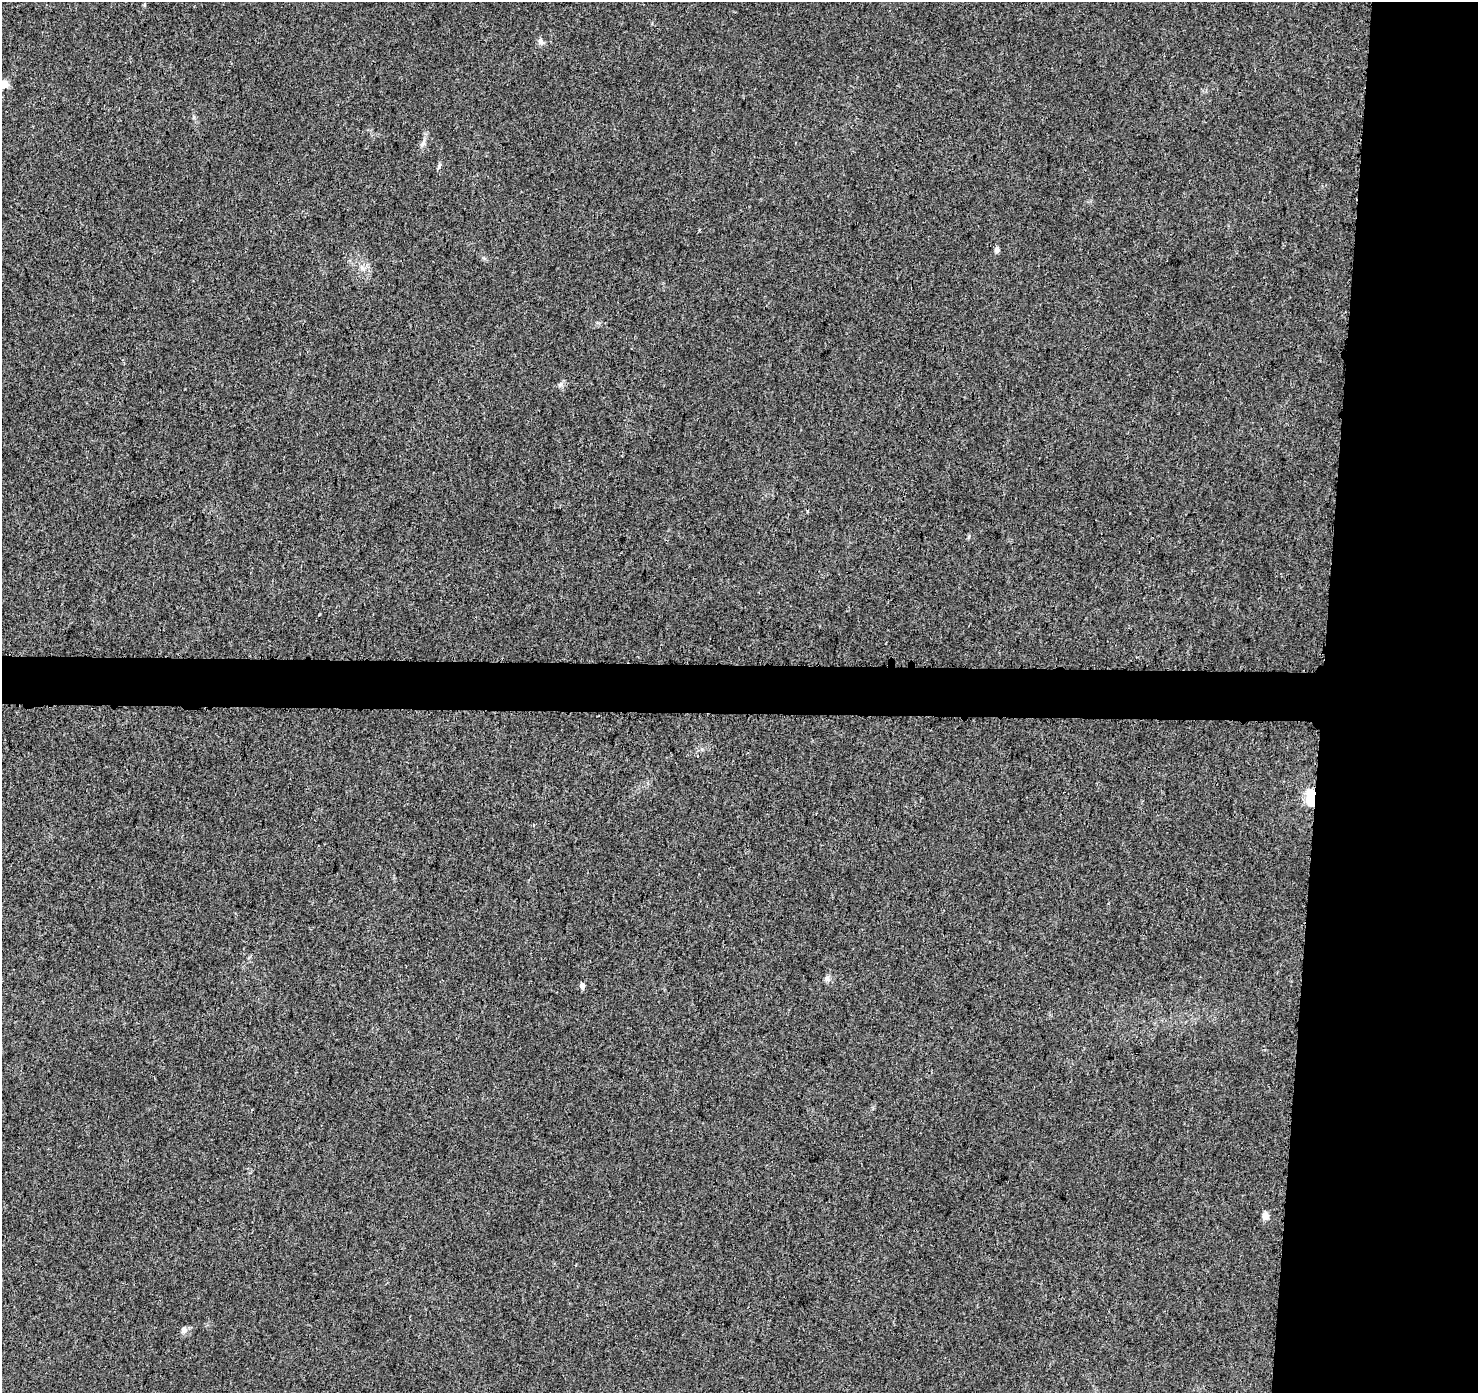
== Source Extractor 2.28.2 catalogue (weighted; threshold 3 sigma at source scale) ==
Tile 6 of 3 x 3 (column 3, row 2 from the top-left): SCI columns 2971-4446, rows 1633-3023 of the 4472 x 4707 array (HDU 1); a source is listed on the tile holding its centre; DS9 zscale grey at full resolution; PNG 1480 x 1395 px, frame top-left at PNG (2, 2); no overlay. Shown black and unused: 14% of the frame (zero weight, under 3 of 4 exposures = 2% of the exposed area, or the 3 px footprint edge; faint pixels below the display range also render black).
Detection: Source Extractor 2.28.2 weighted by HDU 2 'WHT'; one run over the whole footprint, this tile lists its part. Background 0.00584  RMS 0.0034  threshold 0.0152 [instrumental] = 3 sigma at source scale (4.5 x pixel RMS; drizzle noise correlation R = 1.50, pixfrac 1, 0.0396/0.0396 arcsec/px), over >= 5 px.
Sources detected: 13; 2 cosmic-ray / hot-pixel residue — not listed; the other 11 listed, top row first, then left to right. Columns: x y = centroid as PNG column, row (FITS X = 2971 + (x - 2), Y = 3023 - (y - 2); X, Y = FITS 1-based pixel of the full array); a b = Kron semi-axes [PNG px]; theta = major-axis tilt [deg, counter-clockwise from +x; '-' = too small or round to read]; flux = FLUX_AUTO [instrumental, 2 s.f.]
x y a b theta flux
541 42 9 7 -74 1.4
5 84 5 5 - 7.3
423 142 12 5 63 1.2
439 166 9 4 72 0.73
997 250 5 5 - 1.5
560 385 8 4 44 0.81
1312 797 6 4 88 73
827 979 9 6 -49 1
582 986 6 5 - 1.6
1265 1216 5 5 - 4.1
184 1330 9 6 76 1.5
Overlapping masked pixels (flux is a lower limit): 1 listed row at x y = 1312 797
Isophote crosses this tile's border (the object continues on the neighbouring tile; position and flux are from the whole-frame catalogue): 1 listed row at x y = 5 84